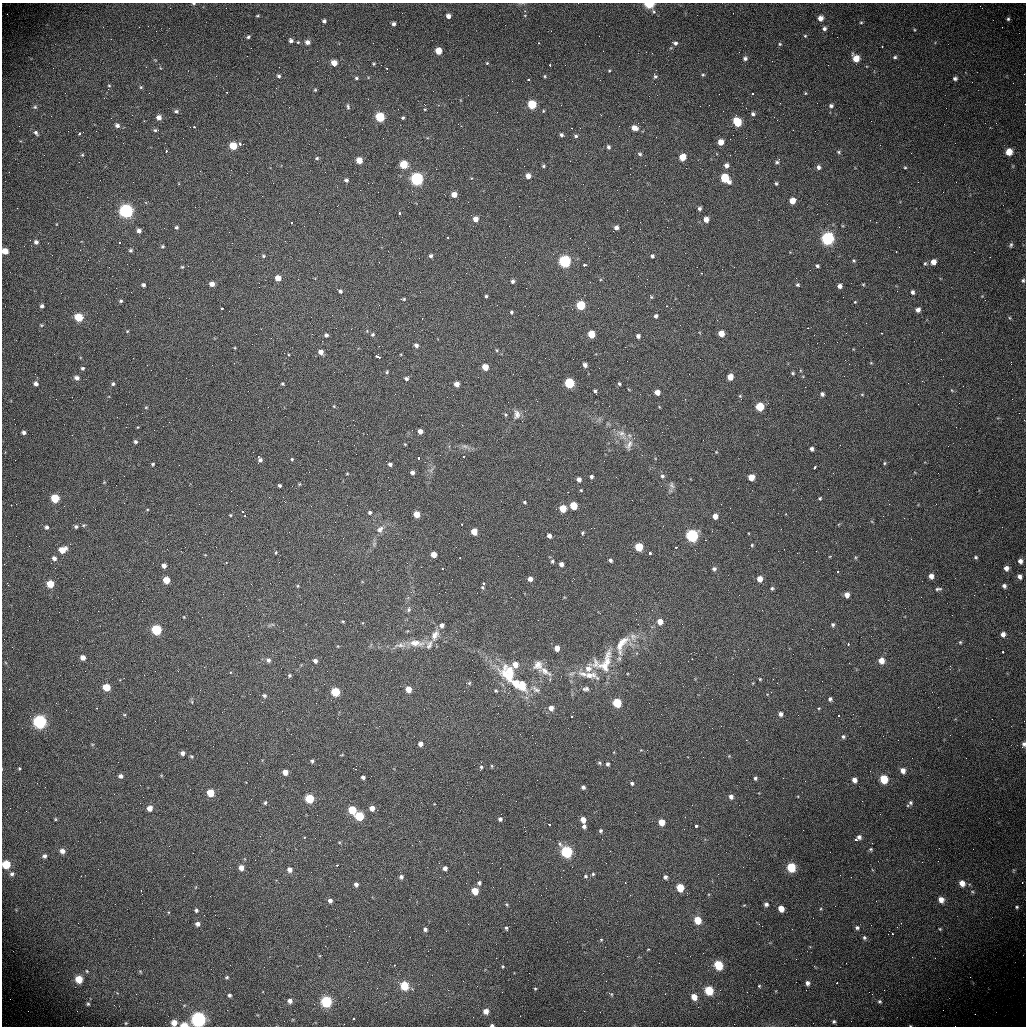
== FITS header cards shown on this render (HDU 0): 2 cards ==
NAXIS1  =                 1024 /fastest changing axis
NAXIS2  =                 1024 /next to fastest changing axis

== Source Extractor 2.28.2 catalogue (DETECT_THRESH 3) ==
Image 1024 x 1024 px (HDU 0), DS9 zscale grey, 1 PNG px = 1 image px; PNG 1028 x 1028 px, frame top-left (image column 1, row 1024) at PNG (2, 3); no overlay
Background 456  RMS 16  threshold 48.3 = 3 sigma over >= 5 px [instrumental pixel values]
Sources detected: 460; all 460 listed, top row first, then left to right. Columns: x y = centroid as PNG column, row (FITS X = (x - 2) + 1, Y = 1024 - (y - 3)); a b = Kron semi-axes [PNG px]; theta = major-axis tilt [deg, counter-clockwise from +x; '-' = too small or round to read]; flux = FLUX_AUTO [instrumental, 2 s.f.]
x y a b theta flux
193 3 5 3 - 1200
649 4 5 4 - 57000
525 11 3 3 - 1300
733 13 2 2 - 510
257 16 6 3 1 1200
448 16 4 4 - 5600
820 18 5 5 - 7200
1008 19 5 4 - 1900
324 21 4 4 - 2600
861 22 5 4 - 1200
394 24 4 4 - 3200
1002 27 2 2 - 1800
824 29 5 5 - 2900
805 36 4 4 - 1000
248 37 5 4 - 1900
291 40 5 4 - 3400
298 42 4 4 - 1100
307 42 5 5 - 4900
539 43 3 2 - 1500
675 43 5 4 - 2700
780 44 4 4 - 1300
882 47 3 2 - 1400
438 51 5 5 - 17000
247 56 2 2 - 580
895 57 6 4 14 2000
745 58 5 5 - 2800
856 58 6 5 - 15000
334 63 5 5 - 9600
487 63 4 3 - 990
374 64 4 3 - 1200
550 66 3 2 - 3200
387 68 3 2 - 1700
609 71 4 3 - 900
703 75 5 4 - 1300
216 76 3 2 - 1200
279 76 4 4 - 2100
545 76 5 4 - 1200
655 76 5 5 - 1900
356 78 4 4 - 1800
955 78 5 4 - 2500
528 79 3 3 - 4200
109 86 5 3 - 1000
141 87 5 4 - 1300
315 90 4 4 - 1300
227 92 3 2 - 1100
805 93 4 4 - 990
752 94 3 3 - 3200
368 99 2 2 - 7300
780 103 3 2 - 1400
532 105 5 5 - 51000
348 106 7 4 -82 1800
831 106 5 5 - 2900
35 107 6 5 - 1800
398 109 2 2 - 1000
425 109 4 3 - 860
176 111 5 4 - 2100
753 114 5 4 - 2400
380 117 5 5 - 61000
159 118 5 5 - 5500
403 118 3 3 - 1600
737 122 6 5 - 43000
117 125 6 5 - 3400
194 127 3 2 - 3000
571 128 2 2 - 970
634 128 6 5 - 8300
155 130 5 4 - 1700
36 133 7 4 -54 2300
79 133 4 3 - 4500
561 135 4 3 - 2400
576 136 5 4 - 1800
721 142 5 4 - 11000
240 144 3 3 - 6400
233 146 5 5 - 27000
608 147 5 4 - 2400
166 151 3 2 - 1900
839 152 6 5 - 1700
1009 152 5 5 - 15000
640 154 6 4 -29 2000
82 155 4 4 - 1100
682 157 5 5 - 21000
317 158 5 4 - 1400
359 160 5 5 - 15000
777 162 5 5 - 2000
404 165 5 5 - 42000
726 165 5 5 - 4600
543 166 4 3 - 1500
818 167 6 5 - 3600
905 167 4 3 - 1100
528 176 5 4 - 7400
725 178 7 5 -45 50000
417 179 6 5 - 230000
346 180 4 4 - 2900
776 183 4 3 - 1500
583 184 2 2 - 520
454 195 4 4 - 9100
262 196 2 2 - 1000
792 201 5 5 - 13000
699 208 4 4 - 2400
126 211 6 6 - 240000
399 213 3 3 - 5800
244 219 2 2 - 2300
475 219 5 5 - 9300
706 220 5 4 - 8000
876 222 3 2 - 1200
291 223 3 3 - 3400
509 226 2 2 - 750
176 227 4 4 - 1700
616 228 4 4 - 4200
139 231 4 4 - 4000
448 238 3 2 - 870
828 238 6 6 - 250000
36 242 5 5 - 3400
119 243 3 2 - 2200
1011 245 7 4 67 1700
162 246 4 4 - 1400
130 250 4 4 - 2000
5 251 5 5 - 12000
896 252 3 2 - 980
263 256 5 4 - 1600
431 256 4 4 - 2700
652 256 4 4 - 2200
565 261 5 5 - 240000
854 261 4 3 - 1300
933 262 5 5 - 7900
925 263 5 4 - 1500
585 265 4 3 - 7200
817 266 4 3 - 2000
182 267 4 4 - 1100
466 273 2 2 - 570
702 273 3 2 - 1600
278 278 5 4 - 12000
1023 280 5 4 - 1600
512 281 4 4 - 2600
212 284 5 4 - 6200
863 284 5 3 - 950
143 285 4 4 - 2600
797 285 4 4 - 1600
839 286 4 4 - 4500
340 291 5 4 - 2400
913 292 4 4 - 2800
486 296 4 3 - 1600
651 297 5 4 - 1200
403 299 5 3 - 1400
121 301 4 3 - 1600
855 302 3 2 - 780
581 305 5 5 - 64000
42 306 4 3 - 2700
667 306 3 2 - 1300
222 308 4 3 - 11000
918 310 4 4 - 4900
511 312 4 4 - 1500
656 316 4 4 - 2600
79 317 5 5 - 39000
1010 318 5 3 - 1000
422 319 2 2 - 580
41 325 4 3 - 1000
808 328 3 2 - 820
127 331 4 3 - 920
881 333 3 2 - 1500
591 334 5 5 - 32000
721 334 5 5 - 15000
326 335 4 4 - 2900
373 335 5 5 - 1800
638 336 4 4 - 3500
322 341 3 2 - 940
416 345 5 4 - 3700
235 348 3 3 - 1000
497 350 5 3 - 1100
321 352 5 4 - 7000
378 357 5 3 - 20000
1011 364 3 2 - 1300
585 365 4 4 - 4300
485 367 5 4 - 17000
83 368 4 4 - 1700
334 372 2 2 - 640
387 372 4 4 - 1400
793 373 5 4 - 1300
513 374 2 2 - 1700
730 377 5 5 - 15000
77 378 5 4 - 4500
406 378 5 5 - 2800
569 383 5 5 - 100000
36 384 5 4 - 4100
113 384 4 4 - 1800
282 384 3 3 - 1200
457 384 4 4 - 8300
619 384 4 3 - 1500
595 391 4 3 - 1800
657 392 4 4 - 9500
822 394 4 4 - 2800
862 394 5 3 - 860
740 396 5 4 - 1200
685 399 3 2 - 1100
334 406 4 4 - 870
146 407 5 3 - 950
760 407 5 5 - 52000
1019 413 2 2 - 740
517 414 13 8 -90 5700
506 415 5 4 - 1300
420 431 4 4 - 7300
24 432 4 3 - 2700
622 434 18 9 -45 11000
72 435 2 2 - 2600
135 442 4 4 - 2000
405 444 3 2 - 840
629 445 16 8 66 7300
465 446 9 5 -19 3400
812 449 4 3 - 3000
253 452 2 2 - 480
716 452 4 4 - 750
463 457 3 2 - 5800
418 458 3 3 - 6800
260 459 6 4 -63 3200
292 459 4 3 - 1100
884 463 4 4 - 1300
153 464 3 3 - 1500
390 464 5 4 - 2600
814 467 4 3 - 6500
412 473 4 4 - 3700
347 474 4 3 - 890
591 476 4 4 - 2600
662 476 5 4 - 2200
751 477 5 5 - 20000
579 479 4 4 - 5200
299 484 5 3 - 960
672 485 10 5 -69 3000
280 486 4 3 - 1900
581 490 4 3 - 1000
55 498 5 5 - 42000
820 498 4 3 - 1200
525 502 4 3 - 1300
11 505 2 2 - 1300
573 505 5 5 - 40000
563 508 5 5 - 28000
242 512 3 3 - 3900
370 512 4 4 - 2100
416 514 5 4 - 20000
230 515 3 2 - 940
245 515 3 2 - 8200
715 516 4 4 - 8500
462 524 3 2 - 2900
47 527 5 5 - 2500
76 527 5 4 - 2200
1002 527 2 2 - 710
380 529 11 8 47 5800
474 531 5 4 - 21000
582 533 4 3 - 1400
549 536 4 4 - 5100
692 536 5 5 - 260000
705 540 3 2 - 1000
752 545 4 4 - 1100
639 547 5 5 - 51000
676 547 3 2 - 2900
784 549 2 2 - 2700
62 550 6 5 - 17000
276 553 4 3 - 1000
650 553 3 3 - 9500
434 554 4 4 - 12000
976 557 4 4 - 1600
54 558 6 5 - 3900
460 558 3 2 - 1300
610 560 4 4 - 2200
552 561 5 5 - 1800
1020 561 5 4 - 4900
226 563 3 2 - 1500
561 564 4 4 - 5500
164 566 4 4 - 5800
1006 568 5 5 - 5200
443 569 3 2 - 1600
714 569 5 4 - 2800
838 572 3 2 - 1600
931 576 5 4 - 6100
1020 576 5 5 - 4300
530 579 4 4 - 5500
760 579 5 5 - 11000
166 580 5 5 - 25000
484 583 3 2 - 9200
50 584 5 5 - 26000
298 586 4 4 - 1100
1004 586 5 5 - 3200
482 587 4 3 - 1400
772 588 5 4 - 1800
938 589 9 4 5 2300
847 595 5 4 - 7700
511 597 2 2 - 460
409 609 8 6 79 2300
184 617 4 3 - 740
343 621 4 3 - 1100
660 622 5 5 - 11000
833 624 4 4 - 2000
442 625 5 5 - 4600
156 630 5 5 - 100000
1003 634 5 5 - 5000
435 635 17 9 62 9800
633 637 11 10 - 7800
960 642 5 4 - 1300
416 643 22 9 -5 15000
622 644 30 12 61 24000
848 644 3 2 - 3400
400 645 18 7 -2 8700
429 645 14 7 65 6000
557 648 5 4 - 7800
1003 652 3 2 - 4800
83 657 4 4 - 6700
692 659 3 2 - 1700
268 660 6 6 - 3400
881 660 5 5 - 11000
315 661 5 4 - 3900
596 663 16 10 -78 8700
606 663 39 15 71 33000
515 664 5 5 - 11000
538 665 13 12 - 9900
588 668 16 11 52 15000
545 671 21 8 -31 10000
230 672 3 3 - 2200
508 674 28 20 -57 41000
289 675 4 4 - 1600
590 675 28 11 -13 20000
760 679 4 4 - 1100
773 679 2 2 - 640
469 683 5 5 - 1500
520 685 21 12 -27 31000
107 687 5 5 - 27000
408 689 5 4 - 16000
536 689 14 8 -33 5700
586 689 8 5 5 2900
496 691 4 4 - 1300
335 692 5 5 - 65000
264 695 5 4 - 2200
830 699 4 4 - 2300
192 702 6 4 -72 1200
316 703 2 2 - 590
617 703 5 5 - 67000
97 708 3 2 - 2700
551 708 5 5 - 7500
780 714 4 4 - 3700
571 716 3 3 - 7100
838 716 3 2 - 1000
992 719 2 2 - 630
40 722 6 6 - 200000
843 736 5 5 - 2200
421 744 4 4 - 6100
1024 744 5 4 - 2900
183 753 4 4 - 4100
192 756 4 3 - 1300
729 756 4 4 - 920
312 761 4 3 - 2000
599 763 5 4 - 1700
607 764 4 4 - 2400
491 766 5 3 - 1000
481 767 5 4 - 1400
19 768 4 3 - 1100
355 769 3 2 - 1200
903 770 6 5 - 6400
285 772 5 4 - 10000
121 776 5 5 - 3300
363 777 4 3 - 3000
755 778 4 4 - 1800
884 779 6 5 - 37000
854 780 5 4 - 6200
632 783 4 4 - 2200
583 787 4 4 - 2700
210 792 5 5 - 32000
731 797 5 4 - 4300
310 798 5 5 - 64000
910 802 5 5 - 1900
265 803 5 4 - 1600
150 808 5 5 - 7700
372 808 5 4 - 8400
352 810 5 5 - 42000
359 816 5 5 - 73000
55 819 4 3 - 1100
500 819 4 4 - 2600
583 819 5 4 - 10000
661 822 5 4 - 16000
549 824 3 3 - 2600
584 826 4 4 - 3200
696 826 3 3 - 21000
600 831 5 4 - 1900
304 837 3 3 - 2100
859 837 5 5 - 3500
856 840 3 3 - 4500
870 849 5 4 - 1500
62 851 5 5 - 5200
566 852 6 5 - 190000
44 856 5 4 - 2700
6 864 6 5 - 31000
337 865 2 2 - 9500
241 867 5 4 - 8000
791 867 6 5 - 52000
445 868 4 4 - 4200
290 869 6 5 - 5800
478 872 2 2 - 530
12 874 5 5 - 2500
593 874 4 4 - 1500
81 876 2 2 - 760
585 876 6 5 - 1900
401 877 5 5 - 3000
665 877 5 4 - 3100
851 877 2 2 - 480
479 883 5 4 - 2500
625 883 2 2 - 910
962 883 6 6 - 8600
1022 883 3 2 - 1700
356 884 4 4 - 3900
680 887 6 5 - 37000
141 891 3 2 - 1100
475 891 5 5 - 23000
941 899 6 5 - 8400
330 900 5 4 - 3700
506 904 5 4 - 1200
766 904 5 4 - 3200
1017 907 5 4 - 1700
781 908 5 4 - 12000
196 910 4 4 - 2000
697 920 5 5 - 27000
901 923 2 2 - 2200
197 924 5 4 - 4000
506 928 5 3 - 1600
857 928 5 5 - 2500
425 929 4 4 - 2700
940 929 4 3 - 1000
892 934 3 2 - 1700
864 938 5 5 - 1900
601 940 5 4 - 1200
648 949 3 2 - 770
496 958 3 2 - 870
394 965 3 2 - 1000
718 965 6 5 - 50000
503 966 3 3 - 1000
87 971 5 4 - 1200
140 971 6 3 -20 970
529 973 2 2 - 800
227 977 5 4 - 1400
79 979 6 6 - 20000
807 983 4 4 - 4000
837 983 3 2 - 1800
404 985 6 5 - 43000
759 986 4 3 - 1100
377 988 2 2 - 660
535 989 3 3 - 990
709 990 6 5 - 39000
611 994 7 4 -30 1700
229 995 4 3 - 2100
694 997 5 5 - 11000
290 1001 5 4 - 4400
326 1001 6 6 - 95000
879 1001 5 5 - 2000
88 1004 5 4 - 1500
486 1011 6 5 - 7400
975 1014 2 2 - 710
520 1016 2 2 - 630
198 1019 7 6 - 260000
353 1019 3 3 - 3500
834 1021 4 3 - 1700
126 1023 4 3 - 860
174 1023 5 5 - 9200
184 1025 6 3 1 16000
492 1025 4 3 - 2400
910 1026 4 2 - 760
At the frame edge (FLAGS 8, measured only in part): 10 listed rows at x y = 193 3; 649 4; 5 251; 1024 744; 6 864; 198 1019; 174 1023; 184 1025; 492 1025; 910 1026